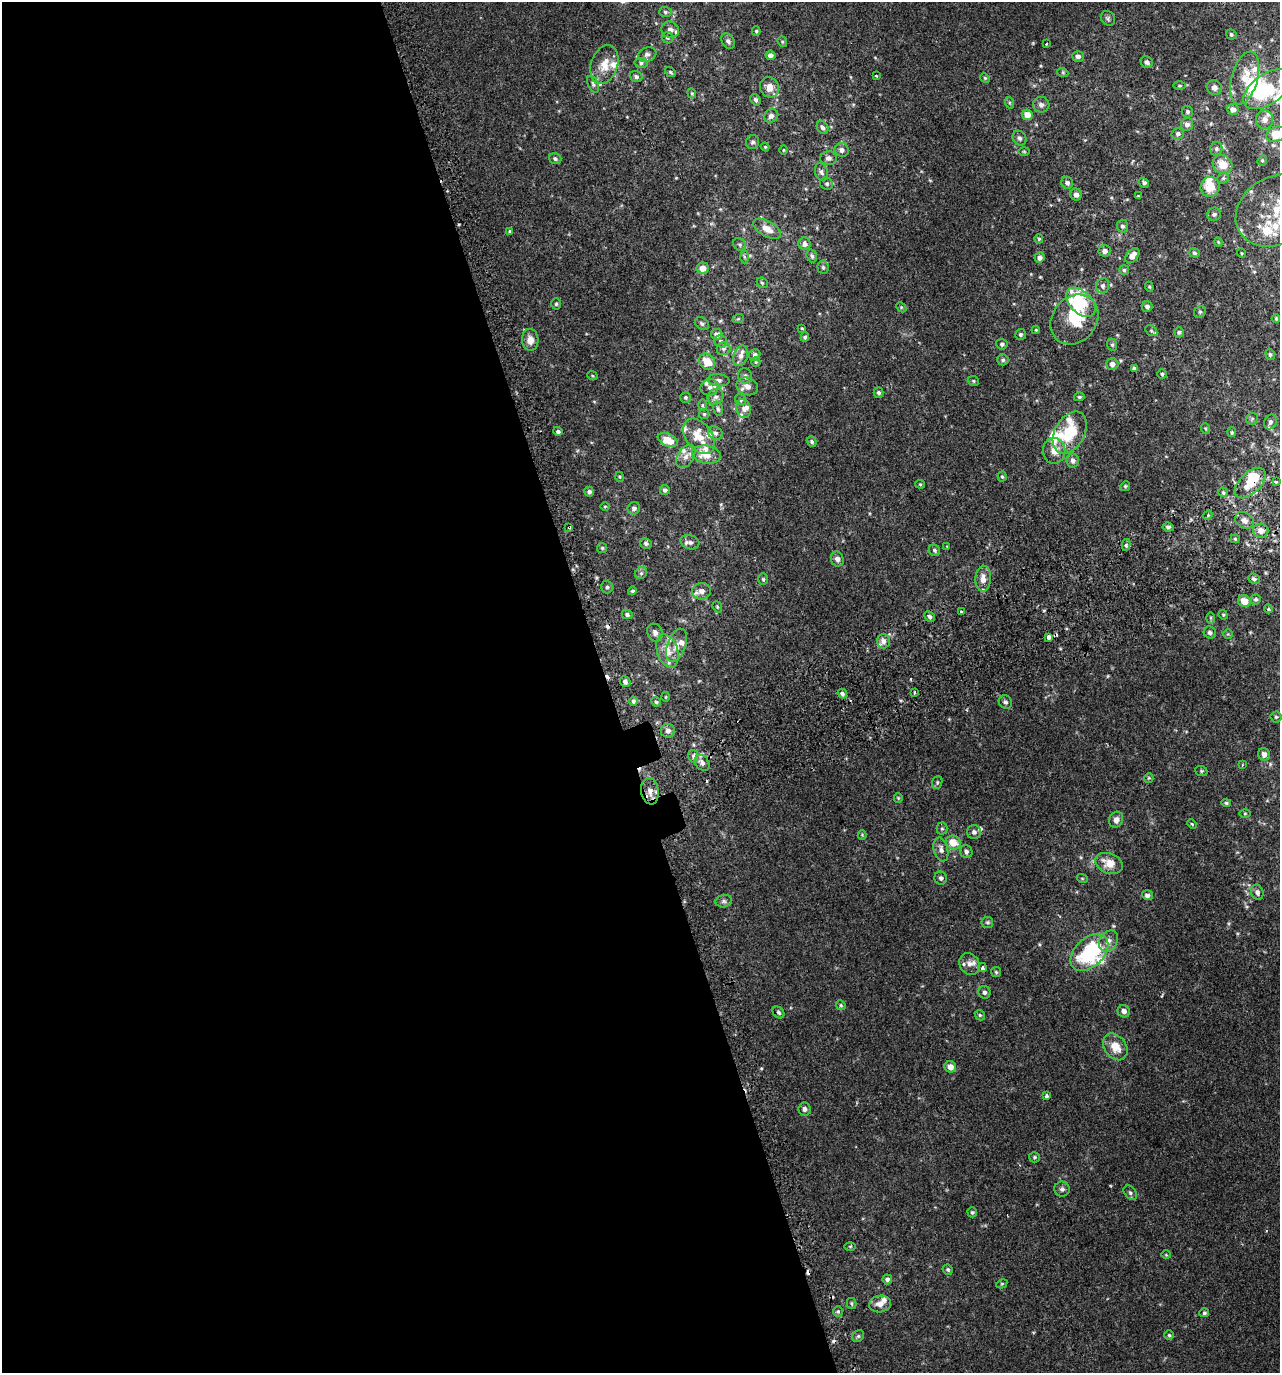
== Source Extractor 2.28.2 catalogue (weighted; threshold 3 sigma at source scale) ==
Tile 9 of 4 x 4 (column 1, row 3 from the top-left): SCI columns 177-1454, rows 1422-2792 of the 5407 x 5580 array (HDU 1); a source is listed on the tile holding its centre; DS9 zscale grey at full resolution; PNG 1282 x 1375 px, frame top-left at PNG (2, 2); each listed source drawn as its Kron ellipse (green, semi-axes under 4 px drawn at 4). Shown black and unused: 48% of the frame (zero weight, under 2 of 3 exposures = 3% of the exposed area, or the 3 px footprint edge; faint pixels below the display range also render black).
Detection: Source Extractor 2.28.2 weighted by HDU 2 'WHT'; one run over the whole footprint, this tile lists its part. Background 0.00499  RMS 0.0059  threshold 0.0265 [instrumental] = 3 sigma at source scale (4.5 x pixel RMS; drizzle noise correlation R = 1.50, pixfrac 1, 0.0396/0.0396 arcsec/px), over >= 5 px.
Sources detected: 297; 5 inside a brighter object's white glare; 8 cosmic-ray / hot-pixel residue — neither listed nor drawn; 34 inside a brighter listed object's ellipse — not listed separately; the other 250 listed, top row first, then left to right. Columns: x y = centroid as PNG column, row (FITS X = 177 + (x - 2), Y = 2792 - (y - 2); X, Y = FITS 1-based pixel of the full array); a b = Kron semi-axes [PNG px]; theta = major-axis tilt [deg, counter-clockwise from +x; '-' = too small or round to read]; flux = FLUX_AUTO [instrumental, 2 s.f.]
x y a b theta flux
665 12 6 5 - 0.94
1108 18 8 6 -56 1.3
670 30 9 8 - 3.3
756 31 5 4 - 0.78
1231 34 5 5 - 0.94
668 38 6 6 - 1.1
728 41 8 6 -56 1.8
782 42 5 4 - 0.78
1046 44 3 3 - 1
647 54 9 7 20 2
770 55 5 4 - 2.4
1078 56 6 5 - 1.8
1147 62 6 5 - 1.4
641 63 6 5 - 1.2
604 65 20 13 72 8.8
670 72 6 4 -37 0.79
1063 73 6 3 -20 0.62
636 76 6 5 - 1.5
876 76 4 3 - 0.56
985 78 5 4 - 0.73
1245 78 27 13 74 12
593 84 9 5 -65 1.4
1179 86 6 3 0 0.55
769 87 10 9 - 5.4
1214 88 8 7 - 3
1267 89 27 15 35 32
692 93 5 4 - 0.65
755 100 6 4 -56 1.3
1010 103 6 4 -71 0.71
1041 105 8 7 - 2.2
1233 109 6 5 - 3.6
1187 112 6 5 - 1.1
1027 115 5 5 - 6.1
771 116 7 6 - 2.2
1265 120 9 8 - 3
1187 124 6 6 - 2.3
823 128 7 5 -59 1.7
1178 134 6 5 - 1.5
1276 134 10 7 21 11
1019 138 8 6 -54 1.8
753 142 7 6 - 1.2
765 147 4 4 - 0.58
1216 149 7 6 - 1.2
783 150 5 3 - 0.46
842 150 7 7 - 2.7
1024 151 6 4 -1 0.64
829 158 8 7 - 2.2
555 159 6 5 - 1.4
1262 160 5 4 - 0.69
1222 164 10 9 - 7.3
821 172 9 6 -71 1.6
1223 178 6 5 - 0.95
1067 183 6 5 - 1.7
1144 183 5 4 - 1.3
827 184 7 6 - 1
1210 187 10 9 - 9.7
1076 195 6 5 - 2.5
1138 196 3 3 - 0.46
1276 211 42 34 29 33
1214 214 7 6 - 1.6
1122 226 6 5 - 1.4
767 229 15 8 -29 5.5
510 231 4 3 - 0.54
1039 239 5 4 - 0.74
1218 242 4 4 - 0.5
740 244 7 6 - 1.2
805 244 6 6 - 2.6
1105 251 6 5 - 2.4
1194 253 5 4 - 0.86
1241 253 5 3 - 0.51
1132 255 8 5 49 4
812 256 6 5 - 1.4
744 257 6 4 -87 0.84
1039 258 5 5 - 2.4
823 267 6 5 - 1.1
703 268 6 6 - 5.1
1124 270 5 5 - 0.91
762 283 6 4 -43 0.79
1103 286 8 6 78 1.8
1149 287 5 4 - 0.59
1081 302 18 11 -45 37
556 304 5 4 - 0.82
1147 306 5 5 - 1.9
901 307 6 4 -45 0.76
1200 312 6 5 - 0.93
1276 318 4 3 - 0.53
738 319 6 3 19 0.6
1074 319 27 22 51 21
702 324 7 5 -33 1.3
802 328 4 3 - 0.5
1036 330 4 4 - 0.55
1151 331 6 5 - 1
1179 332 5 5 - 1
717 334 6 5 - 2.8
1021 335 5 5 - 1.1
805 337 5 4 - 0.98
530 340 11 8 -86 4.5
721 341 6 6 - 1.3
1002 344 5 5 - 1.2
1112 345 6 5 - 0.82
724 349 7 6 - 1.5
1270 354 6 4 -75 0.86
755 355 6 5 - 1.8
741 356 10 7 72 3
1003 360 6 5 - 1.2
707 362 9 7 -43 9.6
756 362 5 4 - 0.61
1112 364 6 6 - 2.9
1134 369 4 3 - 1.2
1162 374 4 4 - 0.76
592 375 5 3 - 0.57
745 376 8 7 - 1.6
719 380 11 6 -6 1.9
973 381 6 4 -23 0.84
747 386 11 8 -22 3.1
709 387 9 8 - 2.7
879 393 5 5 - 1.2
686 397 5 5 - 0.85
715 397 8 7 - 2.2
1079 397 5 4 - 0.85
741 399 6 5 - 1
702 405 6 4 90 0.74
718 409 7 4 -79 1.1
744 409 10 7 -80 2.5
704 414 5 5 - 0.81
1252 419 6 5 - 0.95
1270 422 8 6 63 1.4
1206 429 5 3 - 0.59
558 431 5 4 - 1.5
1232 432 5 4 - 0.62
715 433 7 6 - 1.7
1070 433 22 15 61 22
699 436 20 13 -54 11
668 440 10 6 -25 10
812 442 5 4 - 1.2
1054 451 13 11 -88 6.2
706 454 14 9 -10 9.7
686 456 13 8 56 3.5
1073 460 7 6 - 2.2
620 477 5 3 - 0.55
1002 477 5 4 - 0.64
1276 482 4 3 - 0.57
1250 483 19 10 45 11
920 484 5 4 - 0.63
1125 486 5 4 - 0.66
665 490 5 5 - 1.5
589 492 5 5 - 1.5
1223 492 5 4 - 0.75
605 506 5 3 - 0.53
634 508 6 6 - 2
1208 515 5 4 - 0.66
1244 520 10 7 -33 3.2
569 527 4 3 - 2.2
1168 527 6 4 -7 1.5
1261 531 8 7 - 4.2
1235 539 4 4 - 0.71
690 542 9 7 -17 2.1
646 543 6 5 - 1.2
1126 545 6 4 79 1.3
947 547 4 3 - 0.43
602 548 5 5 - 0.77
935 550 6 5 - 1.1
837 559 7 6 - 2.3
641 573 6 5 - 1.1
763 579 6 5 - 0.91
983 579 13 7 87 5
1254 579 6 5 - 1.4
607 587 6 5 - 1.2
632 591 4 4 - 0.93
702 591 9 8 - 3.9
1256 599 5 4 - 1.1
1244 601 6 5 - 6.4
717 607 6 4 -69 0.69
1268 609 4 4 - 0.71
961 612 3 3 - 3.7
627 614 5 4 - 1.4
1223 615 5 4 - 0.63
929 617 6 4 -46 1.5
1211 618 6 4 -90 0.76
655 633 9 7 -59 2.2
1210 633 6 5 - 1.5
1228 634 5 5 - 0.62
1049 637 3 3 - 8.9
883 641 7 6 - 2.5
676 645 17 9 70 5.1
667 651 17 10 -72 7.8
625 682 6 5 - 1.5
914 693 3 2 - 0.89
842 694 5 4 - 1.5
666 697 5 3 - 0.49
633 701 4 4 - 1.5
656 702 5 4 - 0.88
1005 702 7 6 - 1.5
1276 717 5 5 - 0.83
668 731 7 6 - 2.2
1264 754 6 6 - 2.8
693 756 6 5 - 1.6
702 763 9 6 -53 2.7
1242 765 4 2 - 0.47
1201 771 6 5 - 0.78
1149 778 5 4 - 0.62
937 782 6 5 - 0.94
650 791 13 9 -81 5.2
898 798 5 4 - 0.64
1226 803 5 4 - 0.81
1245 813 6 4 0 0.59
1116 820 8 7 - 2.7
1192 824 5 3 - 0.57
942 829 6 5 - 1
974 832 7 7 - 1.9
862 835 4 4 - 0.58
953 842 7 7 - 9.4
941 850 12 7 -77 2.7
966 852 6 6 - 1.7
1109 863 14 10 -21 7.2
941 878 6 6 - 1.4
1082 878 5 3 - 0.53
1257 892 8 6 -70 2
1147 895 5 5 - 1.8
724 901 8 6 13 1.5
987 922 6 5 - 0.97
1108 941 11 8 56 3.6
1089 952 22 14 44 42
969 964 11 9 -56 3
982 967 4 3 - 4.9
996 972 5 5 - 0.78
984 992 6 6 - 1.5
841 1005 5 4 - 0.78
1124 1011 6 6 - 2.8
778 1012 6 5 - 1
980 1015 5 4 - 0.83
1115 1047 14 10 -54 8
950 1067 6 5 - 4.1
1047 1096 4 3 - 1.6
805 1109 6 6 - 1.9
1034 1157 5 5 - 0.96
1062 1189 7 7 - 1.8
1130 1193 8 5 -51 1.3
972 1212 5 4 - 0.82
850 1246 5 3 - 0.57
1166 1255 5 3 - 0.48
948 1270 5 4 - 0.87
887 1279 5 5 - 1.6
1002 1284 6 4 29 0.64
852 1303 5 5 - 0.87
880 1304 11 8 10 4.5
838 1311 5 5 - 0.96
1204 1313 5 4 - 0.89
1169 1335 4 4 - 0.74
858 1336 6 5 - 1
Overlapping masked pixels (flux is a lower limit): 3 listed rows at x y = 1267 89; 1250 483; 569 527
Isophote crosses this tile's border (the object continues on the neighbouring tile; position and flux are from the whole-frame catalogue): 3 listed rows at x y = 1267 89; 1276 134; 1276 211